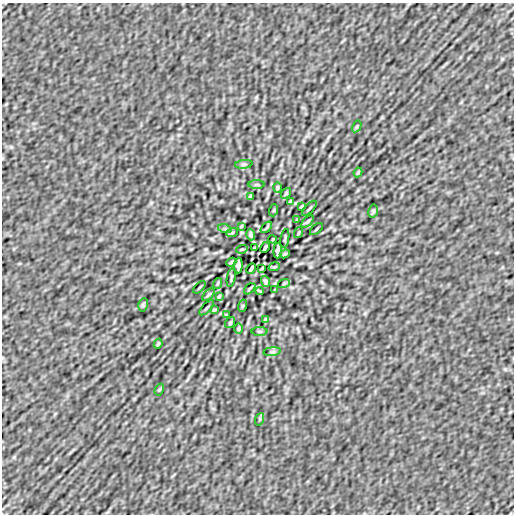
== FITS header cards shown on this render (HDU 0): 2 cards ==
NAXIS1  =                  512
NAXIS2  =                  512

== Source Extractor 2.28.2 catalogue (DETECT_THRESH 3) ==
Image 512 x 512 px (HDU 0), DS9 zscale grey, 1 PNG px = 1 image px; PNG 516 x 516 px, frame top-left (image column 1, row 512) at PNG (2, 3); each listed source drawn as its Kron ellipse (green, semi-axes under 4 px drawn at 4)
Background -2.34e-07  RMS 1.3e-05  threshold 4.01e-05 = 3 sigma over >= 5 px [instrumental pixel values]
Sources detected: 56; all 56 listed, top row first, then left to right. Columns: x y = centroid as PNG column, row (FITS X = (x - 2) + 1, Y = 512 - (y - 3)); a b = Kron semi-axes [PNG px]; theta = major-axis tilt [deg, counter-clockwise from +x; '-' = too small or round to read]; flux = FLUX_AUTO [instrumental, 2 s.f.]
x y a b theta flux
357 126 6 4 58 1.1e-03
244 164 8 4 7 1.5e-03
358 172 5 2 - 1.1e-03
257 185 8 4 0 1.2e-03
277 187 5 4 - 1.2e-03
286 193 6 4 54 1.2e-03
251 196 4 3 - 1.2e-03
290 201 3 2 - 6.9e-04
302 206 4 2 - 1.1e-03
309 208 10 2 45 1.2e-03
274 210 6 4 71 9.3e-04
373 211 7 4 80 1.4e-03
297 220 3 2 - 9.1e-04
308 221 7 3 45 1.4e-03
241 226 3 2 - 8.1e-04
266 227 7 2 45 1.2e-03
225 229 7 4 -18 1.5e-03
316 229 8 2 40 1.1e-03
232 233 6 3 20 8.4e-04
298 233 6 2 71 8.8e-04
251 235 6 3 -74 1.8e-03
285 238 9 2 80 1.3e-03
273 239 4 2 - 7.1e-04
265 247 6 3 61 1.7e-03
254 248 3 2 - 7.8e-04
242 249 6 3 18 8.5e-04
278 251 8 4 87 3.1e-03
285 254 5 3 - 1.2e-03
231 262 5 3 - 1.2e-03
238 265 8 4 87 3.1e-03
274 267 6 3 18 8.5e-04
262 268 3 2 - 7.8e-04
251 269 6 3 61 1.7e-03
231 278 9 2 80 1.3e-03
265 281 6 3 -74 1.8e-03
218 283 6 2 71 8.8e-04
284 283 6 3 20 8.4e-04
199 287 8 2 45 9.9e-04
250 289 7 2 45 1.2e-03
275 290 3 2 - 8.1e-04
260 291 4 2 - 7.5e-04
208 295 7 3 45 1.4e-03
219 296 3 2 - 9.1e-04
143 305 7 5 80 1.4e-03
242 306 6 4 71 9.3e-04
207 308 10 2 45 1.2e-03
214 310 4 2 - 1.1e-03
226 315 3 2 - 6.9e-04
265 320 4 3 - 1.2e-03
230 323 6 4 54 1.2e-03
239 329 5 4 - 1.2e-03
259 331 8 4 0 1.2e-03
158 344 5 2 - 1.1e-03
272 352 8 4 7 1.5e-03
159 390 6 4 58 1.1e-03
260 419 6 4 71 9.6e-04